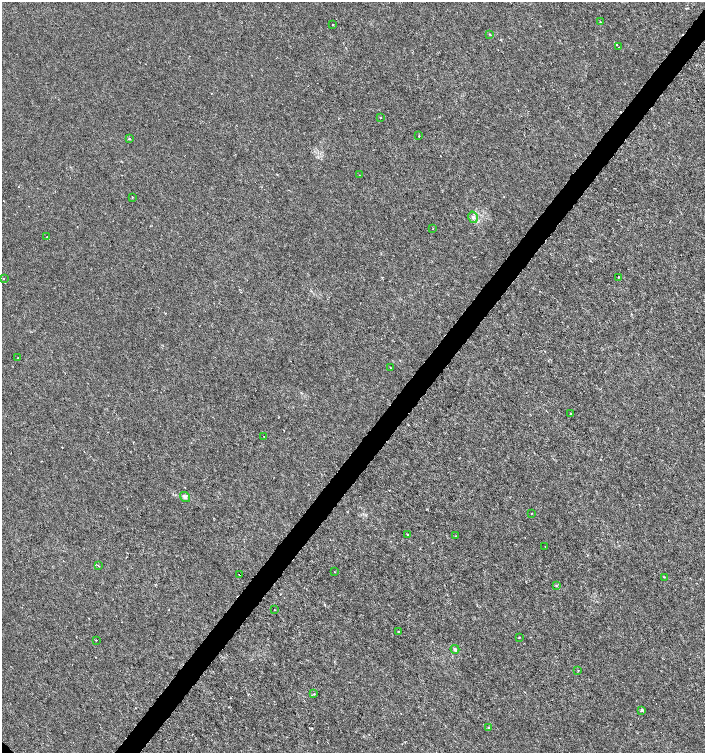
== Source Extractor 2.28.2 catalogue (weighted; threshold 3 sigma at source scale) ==
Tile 10 of 4 x 4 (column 2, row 3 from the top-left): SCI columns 1577-2981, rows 1507-3007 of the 6029 x 6009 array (HDU 1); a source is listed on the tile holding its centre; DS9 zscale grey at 2 x 2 block average (1 PNG px = mean of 2 x 2 image px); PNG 707 x 755 px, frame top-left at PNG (2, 2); each listed source drawn as its Kron ellipse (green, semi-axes under 4 px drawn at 4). Shown black and unused: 4% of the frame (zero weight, under 3 of 6 exposures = <1% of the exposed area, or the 3 px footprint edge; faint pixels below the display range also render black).
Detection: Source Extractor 2.28.2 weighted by HDU 2 'WHT'; one run over the whole footprint, this tile lists its part. Background 3.95e-05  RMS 0.001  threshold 0.00426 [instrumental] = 3 sigma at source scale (4.09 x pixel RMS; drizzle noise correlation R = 1.36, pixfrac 0.8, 0.0396/0.0396 arcsec/px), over >= 5 px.
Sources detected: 38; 1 cosmic-ray / hot-pixel residue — neither listed nor drawn; the other 37 listed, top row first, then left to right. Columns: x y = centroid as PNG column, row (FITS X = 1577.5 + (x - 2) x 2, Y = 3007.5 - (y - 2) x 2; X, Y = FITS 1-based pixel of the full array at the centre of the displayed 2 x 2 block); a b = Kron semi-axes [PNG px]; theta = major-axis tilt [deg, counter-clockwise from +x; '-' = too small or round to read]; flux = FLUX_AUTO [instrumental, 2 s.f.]
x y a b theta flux
600 22 3 2 - 0.091
332 25 2 2 - 0.16
490 35 3 2 - 0.12
619 47 2 2 - 0.14
380 118 2 2 - 0.11
419 136 2 2 - 0.16
129 139 2 2 - 0.29
359 175 2 2 - 0.084
132 197 2 2 - 0.27
473 217 6 4 -75 0.61
433 228 2 2 - 0.11
47 237 2 2 - 0.072
618 277 2 2 - 0.13
3 278 2 2 - 0.084
17 358 2 2 - 0.087
391 368 3 2 - 0.092
571 413 3 2 - 0.11
264 436 2 2 - 0.077
185 497 5 4 - 0.65
532 513 2 2 - 0.084
407 534 2 2 - 0.16
456 536 2 2 - 0.11
545 546 2 2 - 0.071
98 566 2 2 - 0.13
334 572 2 2 - 0.077
240 574 2 2 - 2.2
664 577 2 2 - 0.11
556 585 3 3 - 0.17
274 609 2 2 - 0.086
398 631 3 2 - 0.13
519 637 2 2 - 0.17
96 640 2 2 - 0.11
455 649 4 3 - 0.4
578 670 3 2 - 0.12
314 694 2 2 - 0.13
642 710 3 3 - 0.56
489 728 3 3 - 0.2
Overlapping masked pixels (flux is a lower limit): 1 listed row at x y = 240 574
Diffuse or blended objects may show on this block-average render without a row.